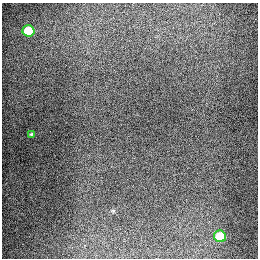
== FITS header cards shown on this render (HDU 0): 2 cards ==
NAXIS1  =                  256
NAXIS2  =                  256

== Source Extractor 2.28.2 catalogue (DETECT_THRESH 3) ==
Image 256 x 256 px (HDU 0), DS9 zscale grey, 1 PNG px = 1 image px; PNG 260 x 260 px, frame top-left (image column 1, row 256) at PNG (2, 3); each listed source drawn as its Kron ellipse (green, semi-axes under 4 px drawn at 4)
Background 1270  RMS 27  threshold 80.3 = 3 sigma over >= 5 px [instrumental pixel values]
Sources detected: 3; all 3 listed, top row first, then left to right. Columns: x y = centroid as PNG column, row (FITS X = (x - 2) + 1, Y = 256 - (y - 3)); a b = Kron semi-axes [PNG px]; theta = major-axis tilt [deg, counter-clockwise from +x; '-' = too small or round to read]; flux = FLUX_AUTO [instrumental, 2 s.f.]
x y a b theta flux
28 31 6 5 - 86000
31 134 4 3 - 1900
220 236 6 5 - 63000